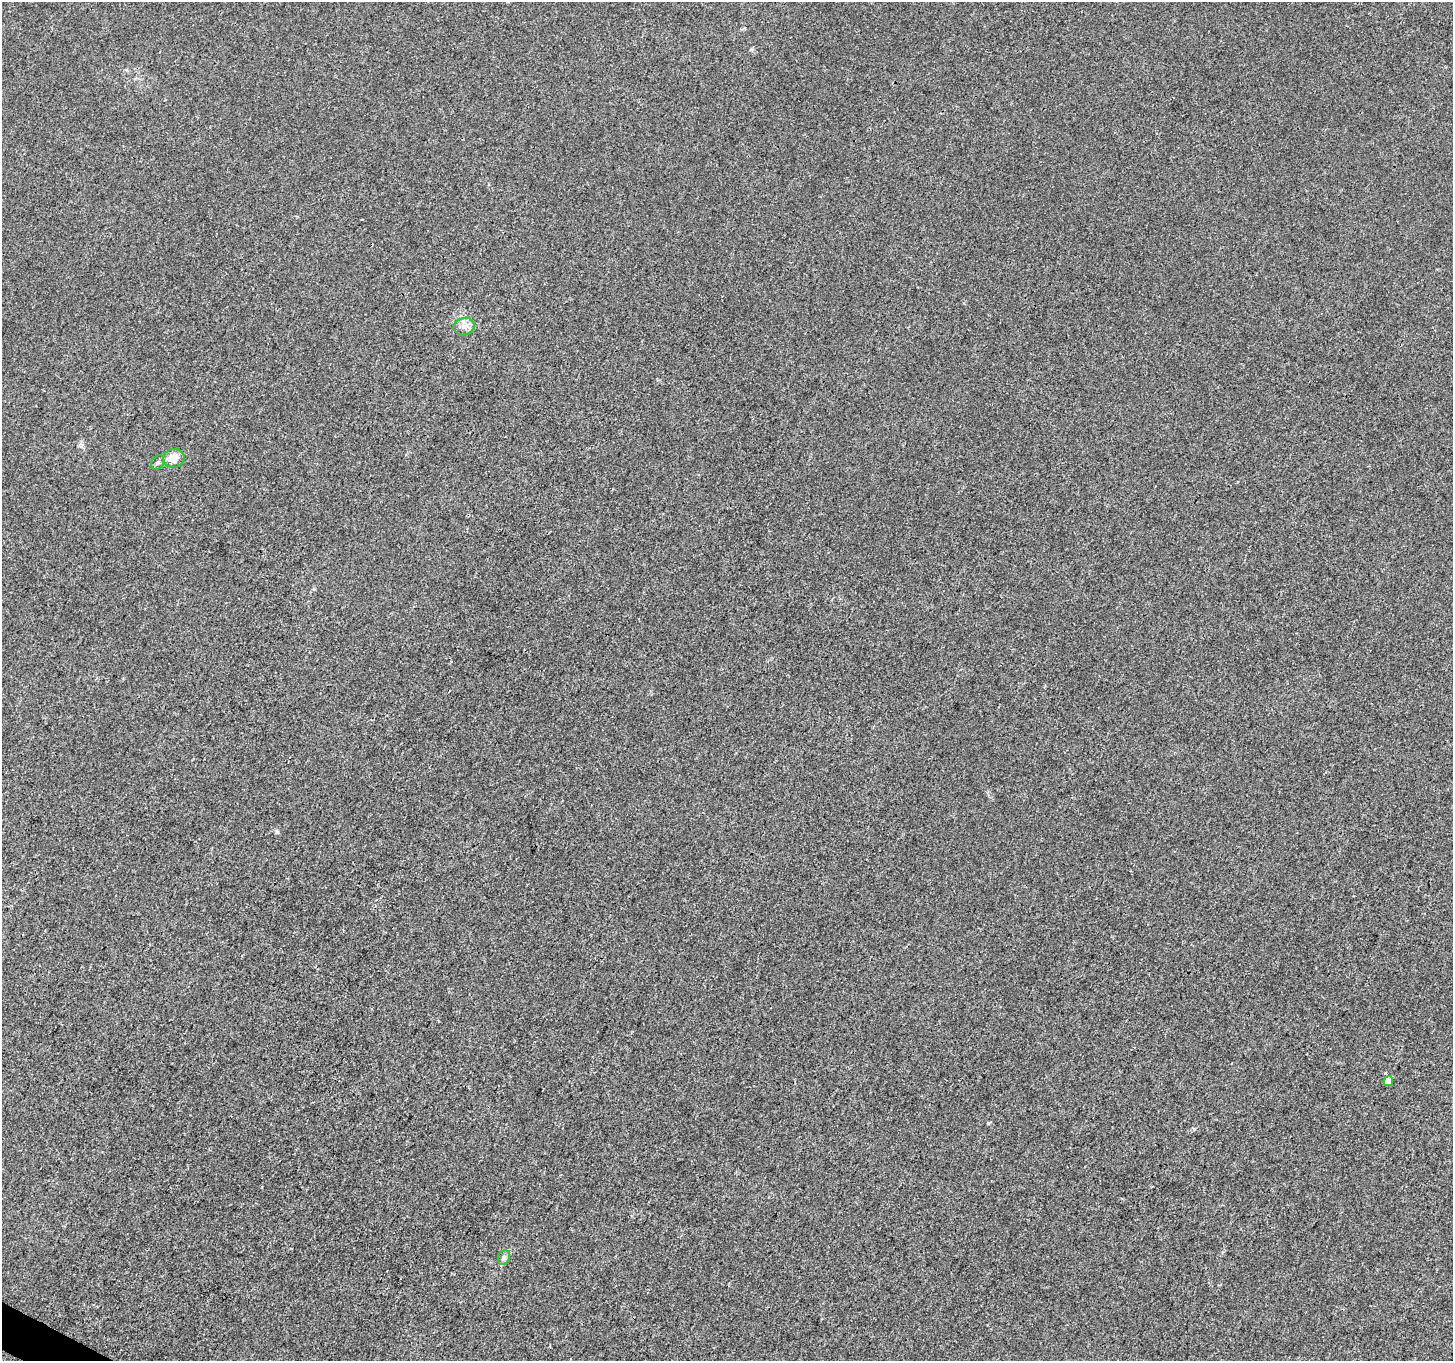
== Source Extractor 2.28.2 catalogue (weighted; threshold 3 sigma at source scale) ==
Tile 7 of 4 x 4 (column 3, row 2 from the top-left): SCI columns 2903-4353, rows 2917-4275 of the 5812 x 5898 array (HDU 1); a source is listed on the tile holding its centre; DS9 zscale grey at full resolution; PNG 1455 x 1363 px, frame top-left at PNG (2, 2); each listed source drawn as its Kron ellipse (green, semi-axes under 4 px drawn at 4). Shown black and unused: <1% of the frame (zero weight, under 3 of 4 exposures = <1% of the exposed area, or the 3 px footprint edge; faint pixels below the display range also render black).
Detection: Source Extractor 2.28.2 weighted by HDU 2 'WHT'; one run over the whole footprint, this tile lists its part. Background 9.15e-04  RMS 0.0028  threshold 0.0128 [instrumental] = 3 sigma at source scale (4.5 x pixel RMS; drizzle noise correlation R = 1.50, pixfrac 1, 0.0396/0.0396 arcsec/px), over >= 5 px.
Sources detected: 5; all 5 listed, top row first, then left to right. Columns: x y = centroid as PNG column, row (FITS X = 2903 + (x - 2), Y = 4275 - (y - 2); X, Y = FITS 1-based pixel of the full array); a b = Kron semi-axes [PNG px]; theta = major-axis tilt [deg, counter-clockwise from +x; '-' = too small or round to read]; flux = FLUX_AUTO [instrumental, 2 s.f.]
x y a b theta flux
464 326 11 8 17 1.7
174 458 11 9 13 4.1
158 462 8 6 57 0.7
1388 1081 5 4 - 3.6
504 1258 7 5 69 0.76